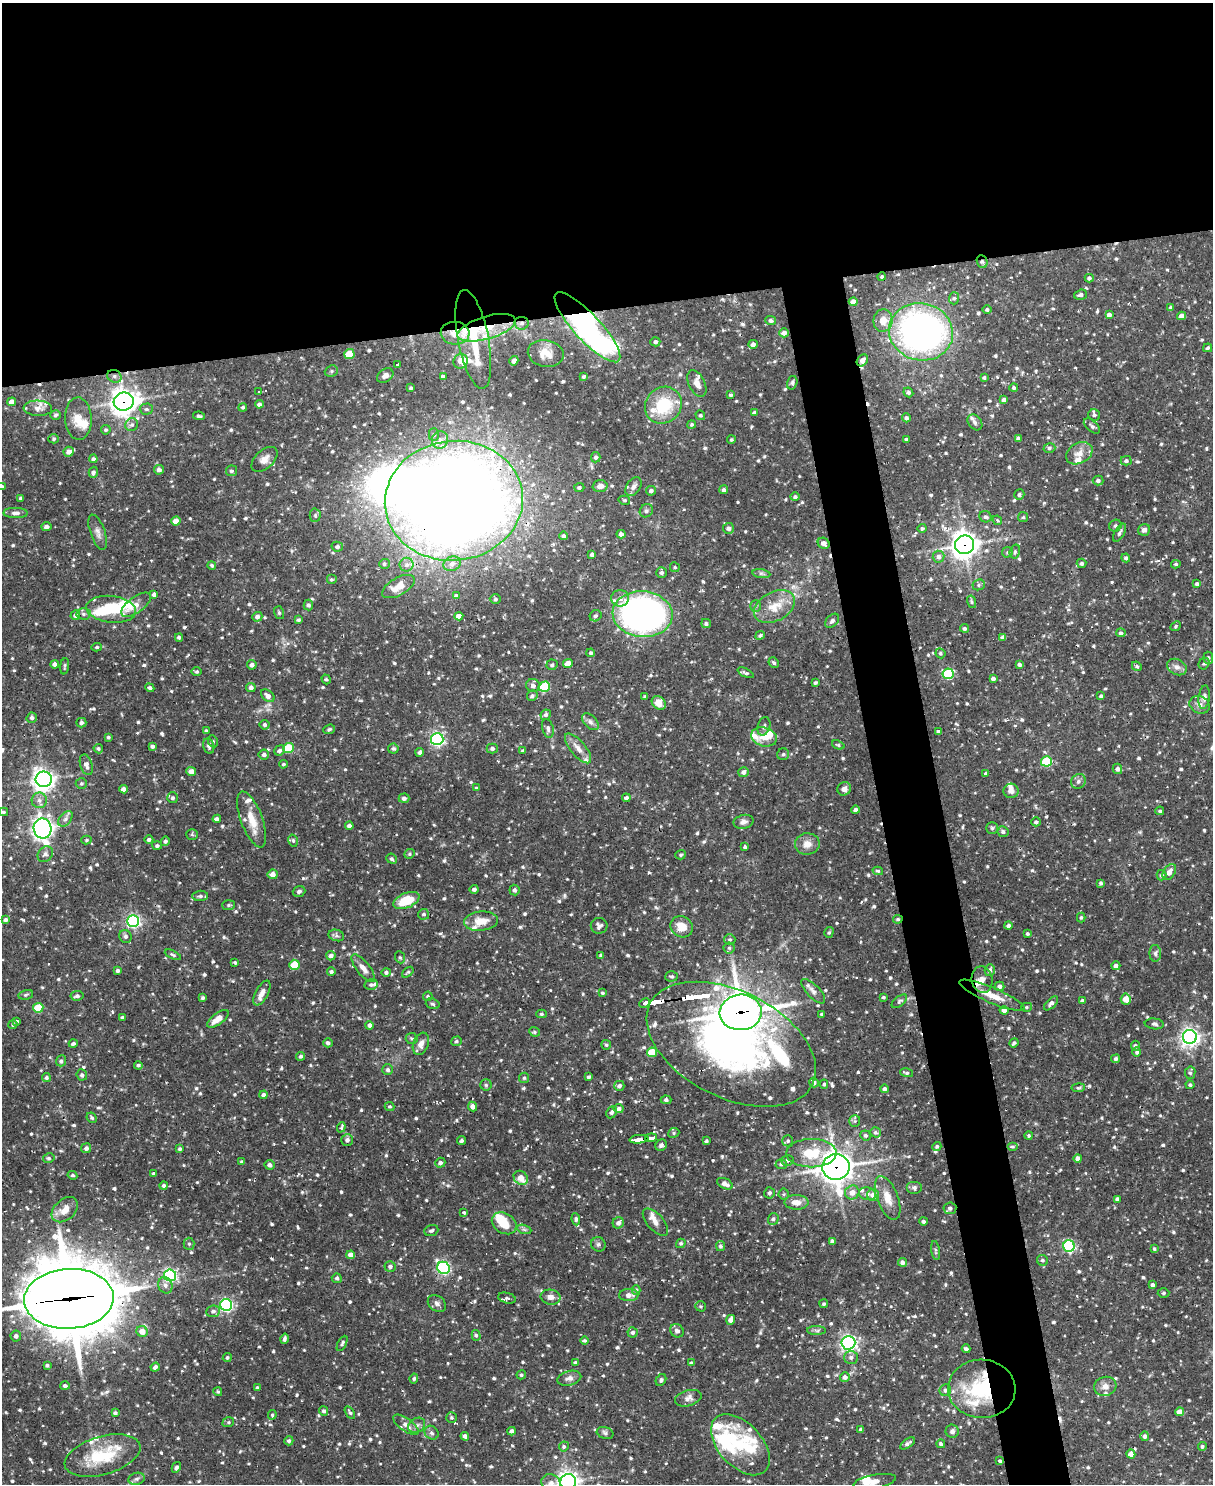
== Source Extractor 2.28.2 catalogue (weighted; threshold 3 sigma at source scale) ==
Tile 2 of 4 x 3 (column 2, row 1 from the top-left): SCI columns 1213-2423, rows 3211-4692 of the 4846 x 4826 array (HDU 1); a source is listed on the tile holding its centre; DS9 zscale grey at full resolution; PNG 1215 x 1486 px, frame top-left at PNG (2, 3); each listed source drawn as its Kron ellipse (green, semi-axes under 4 px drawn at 4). Shown black and unused: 25% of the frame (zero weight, under 2 of 3 exposures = <1% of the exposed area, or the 3 px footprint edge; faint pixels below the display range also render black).
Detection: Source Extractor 2.28.2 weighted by HDU 2 'WHT'; one run over the whole footprint, this tile lists its part. Background 0.091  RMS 0.0031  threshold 0.0137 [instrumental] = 3 sigma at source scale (4.5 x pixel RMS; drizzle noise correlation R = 1.50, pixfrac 1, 0.05/0.05 arcsec/px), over >= 5 px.
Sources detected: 990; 5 inside a brighter object's white glare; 13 cosmic-ray / hot-pixel residue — neither listed nor drawn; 52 inside a brighter listed object's ellipse — not listed separately; of the other 920, all 500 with FLUX_AUTO >= 0.473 (the completeness limit of this list) listed and drawn (420 fainter detections not listed), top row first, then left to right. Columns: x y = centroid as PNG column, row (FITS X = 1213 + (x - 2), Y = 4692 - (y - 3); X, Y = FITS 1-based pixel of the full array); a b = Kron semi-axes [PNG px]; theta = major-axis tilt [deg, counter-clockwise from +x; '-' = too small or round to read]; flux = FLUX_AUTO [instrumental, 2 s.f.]
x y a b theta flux
982 262 6 5 - 0.76
882 277 4 4 - 0.49
1089 278 4 4 - 0.71
1081 295 6 5 - 0.81
954 298 6 5 - 0.59
853 302 4 4 - 2.2
1170 307 4 3 - 0.47
987 310 4 4 - 0.61
1109 315 4 4 - 1.2
1181 316 4 4 - 1.9
771 320 5 4 - 0.84
883 321 11 9 83 3.3
522 323 7 6 - 1
587 327 46 13 -47 120
487 328 30 11 16 9.1
921 332 32 28 -13 110
455 333 14 11 -4 4.7
784 333 5 4 - 1.4
473 339 50 15 -79 18
655 342 5 4 - 0.81
753 344 5 4 - 1.1
1208 348 4 4 - 0.53
546 353 18 13 -9 3.8
349 354 5 5 - 7.7
862 360 6 5 - 1.6
461 361 7 7 - 1.2
514 361 5 4 - 1.3
398 364 4 3 - 27
331 371 7 5 22 0.73
114 376 7 6 - 1.1
385 376 9 6 33 1.3
584 376 4 3 - 0.5
443 377 4 3 - 0.6
984 377 4 3 - 0.53
792 383 7 5 75 0.67
697 384 14 8 -65 2.2
411 388 4 3 - 0.65
1014 388 4 4 - 0.61
259 391 3 3 - 15
908 392 5 4 - 0.67
731 395 4 4 - 0.54
1004 400 4 4 - 1.3
12 402 4 4 - 2.6
124 402 10 9 - 270
259 404 4 4 - 0.96
663 405 19 17 46 15
243 407 4 4 - 0.54
38 408 14 7 -2 1.8
146 409 6 5 - 0.67
754 413 4 4 - 0.99
55 415 5 4 - 0.71
700 415 5 4 - 0.49
1094 415 6 5 - 0.83
199 416 6 3 -7 0.61
906 418 4 4 - 0.85
78 419 21 13 -87 4.3
975 422 9 6 -50 1.1
132 425 7 6 - 0.87
691 425 4 4 - 0.51
1092 426 10 5 -41 0.84
106 430 5 4 - 0.55
434 434 6 5 - 0.61
1018 438 4 3 - 0.9
54 439 5 4 - 0.48
906 439 3 3 - 0.5
440 440 9 8 - 2
731 440 4 4 - 0.56
1049 448 6 5 - 0.72
69 452 5 5 - 1.7
1079 453 14 10 29 2.7
596 457 5 4 - 0.8
93 459 4 4 - 0.86
264 459 16 9 43 2.1
1126 461 5 4 - 0.65
159 470 5 4 - 1.2
231 471 5 5 - 0.68
93 472 5 4 - 0.83
1098 480 5 5 - 0.87
2 486 4 4 - 0.63
600 486 7 6 - 1.6
579 487 5 4 - 0.57
633 487 10 7 56 1.4
724 490 4 4 - 0.75
651 491 5 4 - 0.92
1019 494 5 5 - 0.69
795 497 4 4 - 0.68
21 498 4 3 - 0.95
624 500 6 4 -14 0.49
454 501 69 60 7 640
646 511 7 6 - 0.74
15 513 12 5 0 1.2
315 515 6 5 - 0.6
985 517 6 5 - 0.77
1023 517 5 5 - 0.52
997 520 5 4 - 0.5
176 521 4 4 - 2.8
1115 526 6 5 - 0.65
46 527 5 4 - 1.1
728 528 5 5 - 0.9
922 529 4 4 - 0.67
1144 530 6 6 - 1
98 532 18 7 -71 1.8
1120 533 10 5 60 0.89
621 534 4 4 - 1.1
563 536 4 4 - 0.82
824 543 6 5 - 1.8
964 545 9 9 - 280
337 547 5 5 - 0.8
1015 551 7 5 75 0.6
1007 552 5 5 - 0.48
592 554 4 3 - 0.94
939 557 6 6 - 1
1126 558 4 4 - 0.64
1081 563 5 4 - 0.68
384 564 5 5 - 0.59
452 564 9 7 19 1.3
1176 564 5 4 - 0.51
212 565 4 3 - 0.54
407 565 7 7 - 1.1
675 567 5 5 - 0.5
661 573 5 5 - 0.87
761 574 9 4 -9 0.7
331 579 5 5 - 0.55
1197 584 4 4 - 0.7
979 585 6 5 - 0.67
398 586 18 8 30 3.5
154 594 4 3 - 0.94
456 596 4 3 - 0.93
620 598 9 8 - 2.1
495 599 6 4 0 0.53
972 602 6 4 -76 0.53
136 605 17 8 36 2.4
308 605 5 4 - 0.84
756 606 6 5 - 0.53
774 607 22 14 29 6.3
111 609 25 13 -7 11
279 613 6 5 - 0.55
83 614 7 5 -3 0.76
643 614 30 23 -5 110
75 615 5 4 - 0.93
459 616 4 4 - 2.1
596 616 6 5 - 0.92
257 617 5 4 - 1.2
298 620 4 4 - 0.66
832 621 8 5 44 0.83
706 624 5 4 - 0.73
1175 626 6 4 43 0.48
965 628 4 4 - 0.74
1121 633 5 4 - 0.71
760 635 5 3 - 0.58
179 637 4 3 - 0.71
1003 637 4 4 - 1.6
97 647 5 4 - 0.52
591 653 4 4 - 0.51
940 653 5 4 - 0.54
1208 658 6 5 - 0.82
568 663 5 4 - 4
774 663 5 4 - 0.58
55 664 4 4 - 1.4
1019 664 4 4 - 0.83
1204 664 6 5 - 0.59
252 665 5 4 - 1.2
552 665 5 5 - 0.69
65 666 8 3 83 0.48
1137 666 5 4 - 0.5
1177 667 10 7 -27 1.5
197 671 5 4 - 0.51
746 673 9 4 -26 0.64
948 674 6 5 - 21
993 678 4 3 - 1
326 679 5 4 - 0.48
815 683 3 3 - 0.56
533 686 7 6 - 1.2
251 687 5 4 - 1.1
544 687 5 5 - 17
150 688 5 4 - 0.6
268 696 8 5 -41 1.6
532 696 5 5 - 0.74
1101 696 3 3 - 0.74
645 697 4 3 - 0.73
1204 697 12 5 84 1.2
659 703 8 6 -39 3.6
1200 705 10 8 -28 1.7
546 715 5 5 - 0.72
32 718 5 5 - 0.82
590 722 10 6 -46 1.1
81 723 5 4 - 0.85
265 725 5 5 - 0.7
764 726 9 6 74 0.86
548 728 10 5 -75 0.9
329 729 6 4 21 0.54
206 731 3 3 - 0.61
938 731 4 3 - 0.62
108 737 4 3 - 0.5
764 737 13 9 -16 3.2
437 739 6 6 - 70
213 741 6 5 - 0.53
838 745 6 4 -22 0.51
152 746 4 4 - 0.7
209 746 8 5 -76 1
289 748 5 5 - 11
492 748 5 5 - 0.73
578 748 18 7 -50 2.4
98 749 5 4 - 0.61
393 749 5 5 - 0.61
279 750 5 5 - 0.78
523 751 4 4 - 0.63
420 752 4 3 - 0.8
264 754 5 5 - 1
783 754 6 5 - 0.63
1046 761 5 5 - 15
283 764 4 4 - 0.49
86 765 10 6 -72 1.7
1117 769 5 4 - 1.1
191 771 5 4 - 2.1
744 772 5 5 - 1.2
986 773 4 3 - 0.73
44 779 8 8 - 180
1078 781 8 7 - 1
81 783 6 5 - 0.54
476 788 3 3 - 0.52
123 789 4 4 - 1.4
844 789 7 6 - 1.2
1011 791 7 7 - 1.4
172 798 5 5 - 0.77
404 798 5 5 - 1.1
626 798 4 4 - 0.84
39 800 8 7 - 1.5
856 810 4 4 - 1.1
1160 811 4 4 - 0.55
4 812 4 3 - 0.53
65 819 9 5 49 1.1
217 819 4 4 - 1.1
252 819 29 11 -70 5.7
743 822 10 7 12 1.3
1036 822 5 4 - 0.69
349 826 4 4 - 1.1
43 828 10 9 - 140
992 828 6 6 - 0.61
1003 832 5 5 - 0.76
192 834 5 5 - 0.49
86 840 5 4 - 0.47
149 840 4 4 - 0.85
293 840 6 4 -74 0.57
165 841 5 4 - 0.66
807 844 12 10 7 2.6
157 846 5 4 - 0.67
745 847 3 3 - 0.57
45 854 8 7 - 1.1
410 854 5 4 - 0.5
681 855 5 4 - 0.49
392 859 5 4 - 0.59
878 871 5 4 - 0.5
1169 872 9 5 58 2.3
273 874 5 5 - 1.8
1161 875 5 5 - 0.68
1101 883 4 3 - 0.57
474 889 4 4 - 0.88
514 890 5 5 - 0.88
299 891 6 5 - 0.79
200 896 8 5 5 0.87
406 900 14 7 23 8.8
228 905 6 5 - 0.62
424 914 5 5 - 0.62
1081 917 5 4 - 0.52
898 919 5 4 - 0.48
5 920 4 4 - 0.79
133 921 6 6 - 75
481 921 17 9 6 4.5
599 926 8 8 - 1.2
1008 926 4 4 - 0.89
682 927 11 10 - 4.1
829 932 6 4 72 0.51
1027 934 3 3 - 0.5
336 935 8 5 -17 0.84
125 936 6 6 - 0.81
730 939 5 5 - 0.55
729 948 5 5 - 0.56
1155 953 8 5 -89 0.84
173 955 9 4 -26 0.6
601 955 4 4 - 0.73
331 956 4 4 - 1.3
400 957 6 5 - 0.53
235 962 4 3 - 0.51
294 965 5 5 - 8.5
1116 966 4 4 - 1.1
363 968 17 6 -52 2.1
990 970 6 5 - 1.1
118 971 4 3 - 0.77
331 971 4 4 - 0.72
386 972 5 4 - 0.69
408 972 7 4 38 0.48
672 976 6 5 - 0.62
982 980 13 10 -81 2.3
371 984 7 5 12 0.83
999 986 5 4 - 1.2
813 991 16 6 -46 1.5
262 993 13 6 62 1.8
602 993 4 4 - 0.56
26 995 7 4 11 0.57
992 995 35 7 -23 5.4
77 996 6 4 6 0.93
428 996 5 4 - 0.55
883 997 4 3 - 0.52
203 998 3 3 - 0.68
1126 999 5 5 - 3.6
899 1001 9 5 39 0.7
1082 1001 4 3 - 1.1
644 1003 6 3 27 33
1051 1003 9 4 44 1.2
433 1004 7 5 -17 0.62
1027 1007 5 4 - 0.55
38 1008 5 5 - 11
1004 1010 4 4 - 1.5
741 1012 21 18 5 490
541 1014 5 4 - 0.54
822 1014 4 4 - 0.54
122 1018 4 3 - 0.68
218 1019 13 5 37 3.3
17 1021 3 3 - 0.59
13 1024 4 4 - 0.51
1154 1024 9 5 -7 0.83
369 1025 4 4 - 0.9
534 1032 5 4 - 0.52
1190 1037 7 7 - 130
412 1039 6 5 - 0.64
456 1041 5 5 - 0.54
73 1043 4 3 - 0.74
328 1043 5 4 - 0.91
1014 1043 5 3 - 0.69
421 1044 11 7 68 1.9
731 1044 91 53 -27 130
606 1045 5 4 - 0.49
1135 1046 5 4 - 0.72
652 1052 5 4 - 9.3
1137 1052 5 4 - 0.59
301 1056 4 4 - 0.83
1116 1059 4 4 - 0.68
61 1061 5 5 - 0.74
138 1065 4 4 - 0.62
388 1070 5 5 - 0.79
906 1073 7 4 -13 0.68
1190 1073 6 5 - 0.65
82 1075 5 5 - 0.81
589 1077 4 3 - 0.68
46 1078 4 4 - 0.57
524 1078 5 5 - 0.54
814 1083 5 4 - 0.96
824 1084 4 4 - 0.51
486 1085 5 5 - 0.51
1190 1085 4 4 - 0.63
619 1086 5 5 - 1
1078 1088 7 4 6 0.52
884 1089 4 4 - 0.9
263 1095 4 4 - 0.99
666 1100 5 4 - 0.84
473 1106 5 4 - 1.5
390 1107 5 4 - 0.6
619 1109 5 4 - 1
612 1112 6 5 - 0.78
92 1118 5 4 - 0.57
855 1121 6 5 - 0.6
341 1127 5 3 - 0.6
875 1132 5 5 - 0.7
674 1133 6 4 23 0.53
866 1135 5 5 - 0.71
1029 1136 4 4 - 0.5
651 1138 6 3 6 24
639 1139 9 3 5 33
347 1140 6 5 - 0.99
461 1140 4 3 - 0.68
706 1141 3 3 - 0.48
788 1141 5 5 - 0.57
661 1145 6 5 - 0.8
937 1146 4 4 - 0.56
1013 1147 5 4 - 0.49
86 1148 5 5 - 1.1
180 1149 4 4 - 0.56
811 1153 25 14 1 9.1
49 1158 6 4 12 0.58
1078 1158 4 4 - 1.4
787 1160 6 5 - 0.87
242 1161 4 3 - 0.53
440 1163 5 5 - 0.79
781 1164 5 5 - 0.72
270 1165 5 4 - 1.1
836 1167 13 13 - 360
154 1174 3 3 - 0.62
72 1175 5 4 - 0.61
521 1178 8 6 -47 3.5
725 1184 8 5 -26 2
164 1185 4 4 - 0.7
914 1187 8 6 0 0.95
852 1192 7 6 - 2.5
770 1193 5 5 - 0.75
784 1194 5 5 - 0.48
867 1194 8 6 -12 1.1
873 1195 6 6 - 2.5
888 1198 23 10 -69 4.4
1117 1199 4 3 - 0.92
797 1202 12 7 -2 2.8
950 1208 6 6 - 1.1
65 1210 15 10 42 3.6
464 1212 3 3 - 0.57
576 1219 6 4 -83 0.66
773 1219 5 5 - 0.84
923 1221 4 4 - 0.69
655 1222 17 8 -48 2.2
504 1223 13 10 -33 6.1
618 1223 6 5 - 1.2
524 1229 7 4 -19 0.65
431 1231 7 5 20 0.73
832 1241 4 4 - 1
681 1243 5 4 - 0.57
189 1244 6 5 - 0.7
598 1244 7 6 - 0.8
720 1246 5 4 - 0.75
1069 1246 6 5 - 37
1154 1249 4 4 - 0.51
936 1251 9 3 -81 0.56
351 1255 4 4 - 2
1042 1260 6 5 - 0.63
902 1262 4 4 - 1.2
390 1266 5 5 - 0.84
443 1268 6 6 - 59
170 1275 6 6 - 58
337 1278 5 4 - 0.8
165 1285 8 7 - 1.2
1152 1285 4 3 - 0.8
636 1290 5 4 - 0.66
1163 1293 6 4 2 0.52
629 1295 10 6 0 2
551 1297 10 7 -10 1.8
507 1298 9 5 -14 0.9
69 1299 45 30 3 2400
437 1303 10 7 -35 1.1
824 1304 4 4 - 0.49
226 1305 6 6 - 62
701 1306 5 5 - 0.5
213 1311 7 5 8 0.93
731 1320 5 4 - 2
817 1330 9 4 -1 0.71
142 1331 6 5 - 3.1
677 1331 7 6 - 1.2
633 1332 5 5 - 0.87
476 1335 5 4 - 0.54
16 1336 5 5 - 1.1
284 1339 5 3 - 0.71
584 1341 4 4 - 0.47
342 1343 8 4 62 0.66
848 1343 7 6 - 92
966 1349 4 3 - 0.9
851 1357 7 6 - 1.1
227 1358 4 4 - 0.6
575 1362 4 3 - 0.66
691 1363 4 3 - 0.53
47 1365 4 3 - 0.66
155 1367 5 4 - 0.84
521 1375 5 4 - 0.56
845 1377 5 5 - 1.6
569 1378 12 7 14 1.7
414 1379 5 4 - 0.62
661 1380 6 5 - 0.7
65 1386 5 4 - 0.76
1105 1386 11 9 15 2.1
257 1388 3 3 - 0.61
982 1389 34 29 -3 23
945 1390 6 5 - 0.98
218 1392 4 4 - 0.51
688 1398 13 7 15 1.7
324 1411 5 4 - 0.78
350 1412 7 4 -57 0.61
1180 1412 4 4 - 4
115 1413 4 4 - 0.71
272 1415 5 4 - 0.53
452 1418 5 5 - 0.59
228 1422 6 5 - 0.54
406 1425 15 6 -35 1.9
417 1425 9 7 31 1.2
861 1429 4 3 - 0.83
512 1431 4 4 - 1.1
952 1431 6 6 - 1.2
432 1433 7 6 - 0.84
605 1433 8 6 -17 0.82
465 1436 4 4 - 1.3
1145 1436 5 4 - 1.1
289 1441 5 4 - 0.77
908 1443 8 4 34 1
941 1444 4 4 - 0.63
740 1445 36 21 -47 15
564 1446 5 4 - 0.58
1202 1446 4 4 - 0.64
1131 1454 4 4 - 2.7
103 1456 39 19 16 16
1000 1461 4 3 - 0.55
176 1467 6 4 61 0.76
136 1479 8 6 16 0.87
875 1481 22 6 10 3
568 1482 8 8 - 170
551 1483 10 8 -29 2
Overlapping masked pixels (flux is a lower limit): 21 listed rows (the first 20) at x y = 982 262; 522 323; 587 327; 487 328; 921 332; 455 333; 473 339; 862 360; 124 402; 454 501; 964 545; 1161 875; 898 919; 741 1012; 731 1044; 651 1138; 639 1139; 836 1167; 69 1299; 982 1389
Isophote crosses this tile's border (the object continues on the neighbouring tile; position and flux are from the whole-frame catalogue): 5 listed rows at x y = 2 486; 69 1299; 875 1481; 568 1482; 551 1483